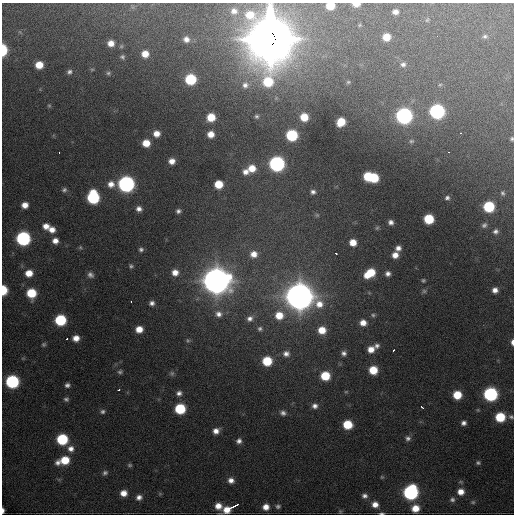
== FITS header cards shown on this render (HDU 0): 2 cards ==
NAXIS1  =                  512 / Axis length
NAXIS2  =                  512 / Axis length

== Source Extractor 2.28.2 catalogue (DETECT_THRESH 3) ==
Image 512 x 512 px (HDU 0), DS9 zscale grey, 1 PNG px = 1 image px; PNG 516 x 516 px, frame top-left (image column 1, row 512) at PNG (2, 3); no overlay
Background 1730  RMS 39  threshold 118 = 3 sigma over >= 5 px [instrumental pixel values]
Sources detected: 159; all 159 listed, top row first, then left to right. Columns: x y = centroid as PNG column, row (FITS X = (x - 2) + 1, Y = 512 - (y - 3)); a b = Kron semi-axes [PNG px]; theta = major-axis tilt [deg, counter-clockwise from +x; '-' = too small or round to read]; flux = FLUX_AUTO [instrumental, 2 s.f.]
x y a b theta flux
356 4 6 4 -1 2.2e+04
330 6 6 6 - 5.4e+04
234 11 8 7 - 1.4e+04
395 12 6 5 - 1.4e+04
427 20 6 5 - 4.2e+03
360 25 6 4 88 2.7e+03
485 36 7 5 22 5.9e+03
386 37 6 6 - 3.9e+04
186 39 7 7 - 1.5e+04
270 39 22 20 -71 1.1e+07
111 43 7 7 - 2.4e+04
3 50 8 4 -90 1.1e+05
145 54 7 7 - 3.3e+04
122 57 6 5 - 6.0e+03
403 64 6 6 - 8.0e+03
39 65 6 6 - 4.3e+04
92 69 6 4 0 3.2e+03
69 72 7 6 - 8.3e+03
108 73 6 5 - 5.4e+03
190 79 7 7 - 1.6e+05
268 82 13 10 78 1.1e+05
348 82 6 5 - 4.0e+03
245 85 9 9 - 1.5e+04
49 106 5 5 - 3.8e+03
437 111 8 8 - 5.8e+05
256 116 5 5 - 5.1e+03
404 116 8 8 - 8.2e+05
211 117 7 6 - 5.5e+04
304 117 6 6 - 5.0e+04
341 122 7 6 - 5.9e+04
461 133 2 2 - 2.5e+03
156 134 7 6 - 2.5e+04
211 134 6 6 - 2.7e+04
292 135 7 7 - 2.0e+05
512 139 4 3 - 4.4e+03
411 141 7 6 - 5.9e+03
146 143 6 6 - 4.1e+04
59 152 3 2 - 3.2e+03
448 152 3 2 - 2.8e+03
172 161 6 5 - 1.9e+04
277 164 8 8 - 6.9e+05
252 168 8 8 - 4.1e+04
246 172 8 7 - 1.7e+04
368 176 7 6 - 9.6e+04
374 178 7 6 - 1.0e+05
111 184 8 8 - 2.2e+04
126 184 8 8 - 9.1e+05
219 184 6 6 - 5.8e+04
64 190 6 6 - 6.8e+03
313 192 7 6 - 9.1e+03
503 193 7 5 -71 5.5e+03
93 197 9 8 - 2.8e+05
447 198 6 5 - 7.2e+03
25 205 6 6 - 2.4e+04
489 207 7 7 - 1.8e+05
139 209 7 6 - 1.3e+04
178 211 5 4 - 7.2e+03
317 215 6 4 -43 3.3e+03
429 219 7 7 - 1.1e+05
391 222 5 4 - 9.5e+03
484 225 8 6 38 8.1e+03
46 226 7 6 - 2.1e+04
52 230 8 7 - 2.3e+04
496 231 7 7 - 1.0e+04
23 238 8 8 - 4.8e+05
55 241 7 7 - 1.9e+04
353 242 6 6 - 3.1e+04
80 247 6 5 - 3.9e+03
398 248 5 5 - 1.3e+04
141 249 6 5 - 7.3e+03
336 253 3 2 - 2.6e+03
254 254 8 8 - 2.5e+04
395 255 6 6 - 2.1e+04
131 266 6 5 - 5.5e+03
175 272 8 8 - 2.5e+04
29 273 7 7 - 3.5e+04
370 273 10 6 35 7.8e+04
388 274 5 5 - 1.1e+04
90 275 8 6 -41 1.1e+04
423 280 5 5 - 4.2e+03
216 281 12 12 - 4.1e+06
3 290 7 5 -89 8.7e+04
495 290 7 6 - 1.7e+04
424 291 8 6 15 6.0e+03
31 293 7 7 - 9.0e+04
299 296 13 12 - 4.4e+06
131 301 3 2 - 2.6e+03
152 303 6 6 - 1.1e+04
218 314 11 10 - 2.3e+04
279 315 10 9 - 4.9e+04
373 315 6 5 - 4.8e+03
250 318 9 8 - 1.6e+04
60 320 7 7 - 1.8e+05
363 323 7 6 - 2.4e+04
139 329 7 6 - 3.3e+04
260 329 8 7 - 8.7e+03
322 330 7 7 - 4.5e+04
67 338 3 2 - 7.3e+03
76 338 6 6 - 2.4e+04
188 340 7 6 - 5.3e+03
512 342 7 3 -89 1.0e+04
44 344 6 5 - 4.7e+03
377 346 7 7 - 1.0e+04
371 349 7 7 - 2.6e+04
393 350 3 2 - 5.0e+03
344 353 6 6 - 9.5e+03
286 354 10 8 -7 1.6e+04
267 361 7 7 - 1.0e+05
373 370 7 6 - 6.5e+04
120 372 6 5 - 6.0e+03
172 373 8 7 - 6.6e+03
325 376 7 7 - 8.6e+04
12 382 8 7 - 3.7e+05
67 385 5 5 - 8.6e+03
118 390 3 2 - 3.8e+03
346 392 5 3 - 2.7e+03
179 393 7 7 - 1.2e+04
490 394 8 8 - 4.6e+05
457 395 7 7 - 6.5e+04
66 399 6 5 - 6.5e+03
315 406 7 7 - 1.3e+04
422 407 4 2 - 7.9e+03
180 409 7 7 - 1.5e+05
102 411 7 5 6 7.1e+03
283 413 8 7 - 1.1e+04
500 417 7 7 - 1.0e+05
511 417 8 6 -30 7.6e+03
464 423 6 5 - 1.1e+04
347 425 7 6 - 8.5e+04
216 431 7 6 - 1.9e+04
408 438 7 7 - 9.6e+03
62 439 8 7 - 1.7e+05
239 441 7 6 - 1.2e+04
71 449 9 9 - 2.0e+04
65 460 9 7 14 6.6e+04
58 462 8 6 2 1.3e+04
478 463 6 5 - 5.6e+03
130 465 6 5 - 4.7e+03
105 473 8 6 38 7.6e+03
382 477 5 4 - 3.2e+03
231 480 7 7 - 1.6e+04
411 492 9 8 - 5.7e+05
461 492 8 8 - 2.6e+04
123 493 7 6 - 2.5e+04
160 494 6 4 -19 3.3e+03
364 496 7 6 - 1.1e+04
139 497 8 6 20 1.3e+04
452 499 7 7 - 8.2e+03
473 502 6 5 - 4.6e+03
375 504 8 7 - 2.2e+04
218 506 9 7 -22 2.7e+04
235 506 5 2 - 9.7e+03
278 506 6 6 - 6.8e+03
266 507 7 7 - 2.4e+04
415 508 8 8 - 3.9e+04
228 509 12 6 28 4.3e+04
3 511 5 3 - 8.7e+03
340 512 6 5 - 3.9e+03
381 513 8 3 -3 5.6e+03
At the frame edge (FLAGS 8, measured only in part): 9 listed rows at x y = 356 4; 330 6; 3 50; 512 139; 3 290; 512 342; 511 417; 3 511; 381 513